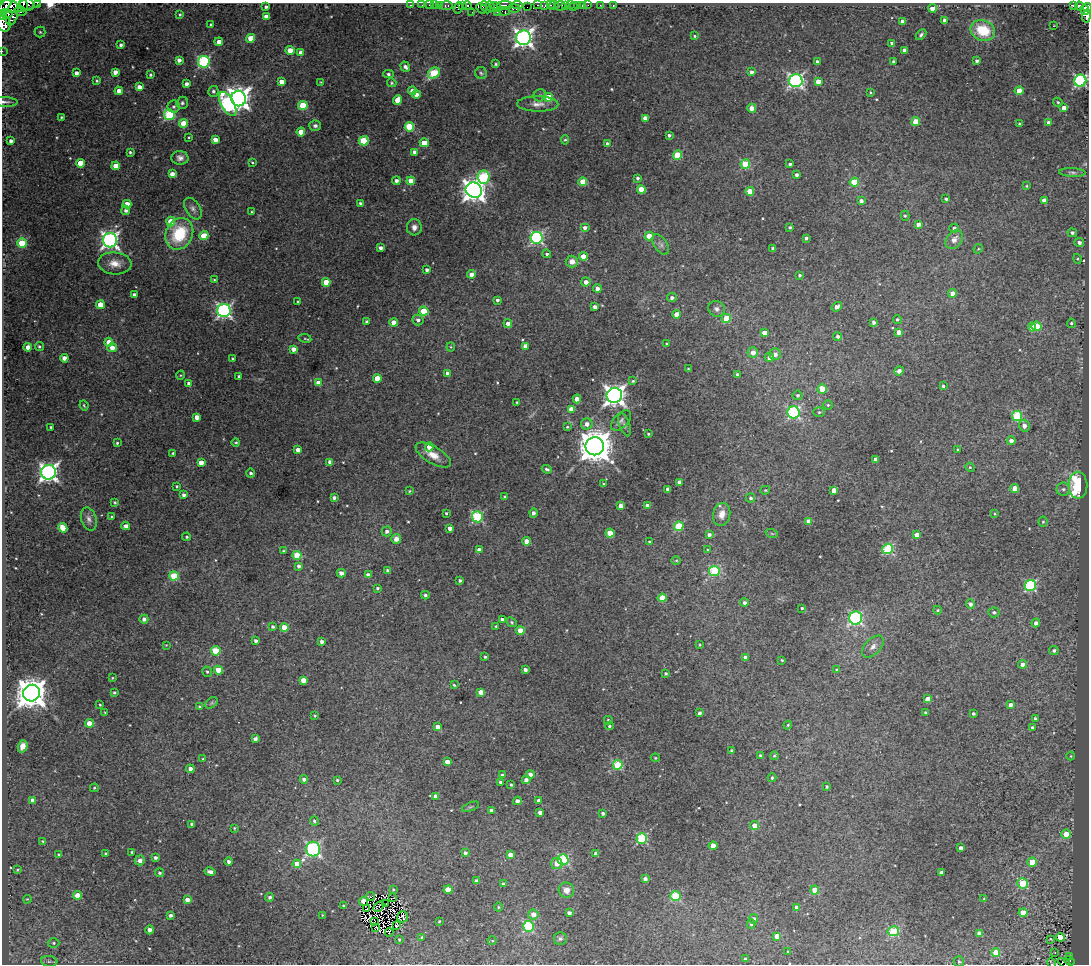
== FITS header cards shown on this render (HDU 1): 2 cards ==
NAXIS1  =                 1087
NAXIS2  =                  962

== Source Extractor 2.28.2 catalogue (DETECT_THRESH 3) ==
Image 1087 x 962 px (HDU 1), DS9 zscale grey, 1 PNG px = 1 image px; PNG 1091 x 966 px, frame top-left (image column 1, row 962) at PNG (2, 3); each listed source drawn as its Kron ellipse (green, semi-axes under 4 px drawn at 4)
Background 0.929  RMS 0.033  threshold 0.0997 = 3 sigma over >= 5 px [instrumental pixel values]
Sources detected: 548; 4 with non-positive FLUX_AUTO (blend fragments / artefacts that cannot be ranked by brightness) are neither listed nor drawn; of the other 544, the 500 brightest by FLUX_AUTO listed and drawn (44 fainter detections omitted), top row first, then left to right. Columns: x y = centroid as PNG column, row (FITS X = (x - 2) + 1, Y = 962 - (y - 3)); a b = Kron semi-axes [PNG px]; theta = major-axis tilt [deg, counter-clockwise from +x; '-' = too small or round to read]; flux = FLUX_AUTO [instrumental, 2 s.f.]
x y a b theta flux
37 3 3 2 - 270
27 4 7 6 - 1100
16 5 25 7 7 4900
23 5 6 3 -86 1200
410 5 3 2 - 40
422 5 2 2 - 2.7
429 5 2 2 - 18
435 5 2 2 - 28
439 5 4 3 - 33
504 5 7 3 2 950
517 5 5 2 - 460
537 5 3 2 - 42
551 5 3 2 - 39
554 5 5 2 - 34
570 5 2 2 - 12
578 5 3 3 - 67
588 5 2 2 - 17
600 5 3 2 - 7.8
613 5 3 2 - 26
1073 5 3 3 - 300
5 6 8 3 45 1500
446 6 6 3 -2 36
462 6 4 3 - 820
467 6 4 3 - 860
490 6 5 3 - 1500
545 6 4 3 - 360
560 6 5 5 - 340
566 6 4 3 - 41
582 6 4 3 - 56
1079 6 4 3 - 660
266 7 3 3 - 4.3
486 7 6 3 -62 520
496 7 6 3 -34 180
527 7 2 2 - 120
573 7 3 2 - 16
1087 7 4 3 - 1000
458 8 6 3 73 1400
482 8 6 4 -42 490
514 8 6 4 -1 590
932 8 4 4 - 20
1085 10 5 4 - 1600
21 11 6 4 -14 1200
504 11 6 3 -7 97
472 12 2 2 - 12
497 12 2 2 - 87
6 13 7 4 -1 2000
12 13 12 6 78 3300
180 14 3 3 - 2.7
266 16 4 4 - 13
1086 16 6 4 85 840
3 17 4 3 - 680
945 20 4 4 - 11
903 21 4 4 - 13
4 23 8 6 -79 2200
211 25 3 3 - 3.8
1053 26 2 2 - 300
983 30 13 10 -23 77
40 32 5 5 - 4.6
921 35 6 4 46 4.5
694 36 4 3 - 2.7
251 38 4 4 - 37
523 38 7 7 - 1100
219 42 4 4 - 16
892 43 3 3 - 6.6
121 45 4 4 - 5.7
290 50 4 4 - 29
904 50 4 4 - 6.9
2 51 2 2 - 15
301 53 4 4 - 15
179 60 4 4 - 11
977 61 4 3 - 6.8
204 62 6 6 - 270
817 62 4 3 - 8.2
893 62 3 3 - 4.8
496 64 3 3 - 3.2
405 67 5 4 - 8.4
115 72 4 4 - 15
752 72 4 4 - 7.5
76 73 4 4 - 10
434 73 6 5 - 100
481 73 6 6 - 4.1
388 74 5 4 - 4.9
150 75 3 3 - 3.4
97 81 3 3 - 3
795 81 7 6 - 540
1080 81 6 6 - 370
281 82 4 4 - 19
321 82 3 3 - 1.9
818 82 4 4 - 24
392 83 5 4 - 3
186 84 4 3 - 9.2
139 87 4 4 - 15
119 91 4 4 - 19
213 91 5 5 - 6.3
412 91 4 4 - 18
1019 91 4 4 - 30
870 92 3 2 - 2
416 95 4 4 - 14
540 95 6 6 - 6.1
549 97 4 4 - 58
239 99 8 7 - 2000
397 100 4 4 - 34
5 102 13 5 -3 7.6
1058 102 5 3 - 3.2
182 103 6 5 - 5
228 104 13 6 -59 380
538 104 21 7 -1 18
303 105 5 4 - 83
174 106 6 6 - 5.1
752 108 4 4 - 21
1064 108 4 4 - 19
169 115 5 5 - 170
61 117 3 2 - 2.2
645 118 4 4 - 21
916 122 4 4 - 50
184 123 4 4 - 56
1019 123 4 3 - 2.4
1049 123 4 4 - 17
315 126 6 5 - 6.1
409 127 5 4 - 120
301 132 4 4 - 38
669 135 3 3 - 5
189 137 4 3 - 2.1
215 140 4 4 - 17
565 140 4 4 - 3.3
11 141 4 3 - 8.2
364 141 5 4 - 120
424 143 4 4 - 48
607 144 4 3 - 6.9
130 152 3 3 - 3.6
415 152 4 4 - 11
678 155 4 4 - 74
180 158 8 7 - 11
80 163 4 4 - 46
252 163 3 2 - 2.6
745 164 5 4 - 87
790 164 3 3 - 5.1
116 166 4 4 - 37
1072 172 13 4 -3 6.1
172 174 4 4 - 17
796 175 3 3 - 6.2
483 177 6 6 - 170
637 178 3 3 - 4.3
396 181 4 4 - 8
411 181 4 4 - 32
583 182 4 4 - 62
854 182 4 4 - 85
1026 186 4 3 - 2.7
641 189 4 4 - 57
474 190 8 7 - 1800
750 191 4 4 - 45
946 199 4 3 - 4.4
1044 200 4 3 - 14
861 201 4 4 - 7.9
360 203 3 3 - 3.9
127 204 4 4 - 27
193 209 12 7 -57 9.8
126 210 4 4 - 6.5
251 212 3 2 - 2.4
905 216 5 4 - 3.3
171 222 5 4 - 53
918 224 4 4 - 10
414 227 8 7 - 12
790 227 3 3 - 4
585 228 5 4 - 9.5
954 228 5 4 - 6.1
1072 233 5 4 - 5.2
179 234 16 13 65 120
204 236 5 4 - 64
649 236 4 4 - 40
537 238 6 6 - 360
806 238 3 3 - 5
110 240 7 7 - 910
954 240 10 7 53 17
1079 242 5 4 - 8.2
22 243 5 4 - 78
661 244 11 6 -56 8.4
381 248 4 3 - 9.4
773 248 3 3 - 5.5
978 249 5 4 - 2.4
547 254 4 4 - 4.7
583 256 4 4 - 32
1078 259 5 3 - 2.5
572 261 6 6 - 18
115 263 17 11 -5 28
427 270 3 3 - 6.5
471 274 4 4 - 15
799 275 3 3 - 3.8
214 280 4 2 - 2.1
326 282 4 4 - 51
586 282 4 4 - 16
597 289 4 4 - 16
953 293 4 4 - 18
134 294 4 3 - 5.8
672 298 5 4 - 8.1
497 300 4 3 - 6.2
298 302 3 2 - 2
100 305 4 4 - 35
595 307 4 4 - 9.3
837 307 5 4 - 11
716 309 8 7 - 9.9
224 311 6 6 - 590
424 311 4 4 - 80
677 314 4 4 - 23
726 318 4 4 - 62
897 319 4 4 - 4
418 320 5 5 - 8.5
366 322 4 3 - 4.7
394 322 4 4 - 29
874 322 4 4 - 7.2
508 323 4 4 - 12
1071 323 4 4 - 3.5
1037 326 5 4 - 62
1032 327 4 4 - 39
899 332 4 4 - 18
764 333 4 4 - 19
838 336 4 4 - 6.4
305 338 6 4 -9 3.3
109 342 4 4 - 31
667 344 4 3 - 3.9
525 346 4 4 - 17
28 347 4 4 - 18
39 347 4 4 - 3.9
451 347 4 4 - 2.6
112 348 5 4 - 19
293 349 4 4 - 17
753 353 5 5 - 19
775 354 6 5 - 12
64 358 4 4 - 15
769 358 4 4 - 9.9
233 359 3 3 - 4.1
688 369 3 3 - 2
899 371 5 4 - 14
447 374 4 4 - 13
181 375 4 3 - 2
737 375 3 3 - 6.4
239 376 3 3 - 5.6
377 378 4 4 - 33
633 381 4 3 - 3
318 383 4 4 - 21
189 384 4 4 - 13
943 386 3 3 - 4.1
822 389 4 4 - 46
614 395 8 7 - 1500
798 395 5 5 - 4.8
577 399 4 4 - 22
517 402 3 2 - 2
84 405 5 3 - 2.6
828 405 5 5 - 3.5
571 409 4 4 - 20
794 412 6 6 - 260
819 412 6 5 - 3.7
1017 416 5 5 - 160
197 417 4 4 - 17
621 420 12 7 45 8.6
587 424 6 5 - 13
625 425 12 5 -70 7.2
1024 426 6 5 - 11
51 427 3 3 - 2.8
567 427 3 3 - 2.6
648 434 3 3 - 3.3
1011 441 4 4 - 11
236 442 4 3 - 2.7
117 443 3 3 - 3.2
595 446 9 9 - 5300
429 447 4 4 - 22
298 450 4 4 - 18
958 450 3 3 - 4.2
173 453 3 3 - 3
433 455 20 8 -30 29
875 460 4 3 - 11
201 462 4 4 - 21
330 462 4 4 - 12
970 467 5 4 - 2.9
547 469 5 3 - 4.6
49 472 7 7 - 1000
251 473 4 4 - 5
679 482 4 3 - 9.6
604 484 3 3 - 5.1
1078 485 13 9 -90 220
177 486 3 3 - 2.6
1015 488 4 4 - 29
667 489 4 3 - 6.3
1063 489 6 6 - 7.2
765 490 5 4 - 2.4
834 490 4 4 - 31
409 491 3 3 - 2.2
184 495 4 4 - 7.3
505 496 3 3 - 3.6
334 498 3 3 - 6.3
751 498 4 4 - 5.2
115 502 4 3 - 2.6
621 506 4 4 - 15
648 506 4 4 - 14
446 513 3 3 - 3.1
533 513 4 4 - 7.5
722 514 11 8 76 21
995 514 4 3 - 2.3
112 517 3 3 - 3.2
477 517 5 5 - 200
89 519 12 7 -72 11
809 521 4 4 - 21
1043 522 5 4 - 3.3
126 526 4 4 - 12
679 526 5 4 - 110
63 528 5 4 - 43
450 528 4 3 - 9.8
387 531 5 5 - 7.7
610 533 4 4 - 45
772 534 6 4 -20 2.9
709 535 4 4 - 6.7
917 535 4 4 - 19
187 537 4 3 - 3.2
396 539 5 5 - 16
527 541 4 4 - 25
650 542 3 3 - 3.6
888 549 5 5 - 190
479 550 4 3 - 10
708 550 4 2 - 2.1
284 551 4 3 - 3.1
297 555 4 4 - 61
676 560 5 3 - 2.2
299 566 4 3 - 6.6
388 570 4 4 - 6.8
714 571 5 5 - 150
341 573 4 4 - 12
368 575 4 4 - 13
174 576 5 4 - 93
460 580 3 3 - 4.7
1030 586 6 5 - 260
377 588 3 3 - 3.5
425 595 4 4 - 5.6
662 598 4 4 - 50
744 603 4 4 - 6.8
970 604 4 4 - 7
802 608 3 3 - 3.3
938 610 4 4 - 2.5
994 612 6 5 - 4.9
856 618 6 6 - 350
144 619 4 4 - 9.9
502 620 4 3 - 9.7
512 622 6 4 -41 3.8
1036 623 4 4 - 9.2
496 626 3 3 - 2.9
273 627 4 4 - 5.3
284 628 4 4 - 53
520 631 4 4 - 45
256 641 4 3 - 6.1
322 642 4 4 - 8.6
166 645 4 4 - 2
700 645 3 2 - 2.1
873 647 13 7 46 13
1054 650 5 4 - 6.1
216 651 4 4 - 68
485 657 3 3 - 3.3
745 657 4 3 - 11
782 660 3 3 - 2.5
1023 664 4 4 - 14
836 669 4 3 - 2.1
218 670 4 4 - 46
525 670 4 3 - 8.6
207 672 5 4 - 3.7
666 673 3 3 - 3.6
112 678 3 2 - 2
303 680 4 4 - 33
454 685 3 3 - 2.5
481 692 4 4 - 21
31 693 8 8 - 4300
114 693 3 3 - 3.6
927 699 4 4 - 21
211 703 7 4 34 3.7
100 705 2 2 - 2.2
1010 705 4 4 - 9.2
199 706 4 4 - 2.6
105 712 3 2 - 2.3
925 712 3 3 - 3.2
699 713 3 3 - 5.5
973 713 3 3 - 4.7
315 716 3 3 - 2.8
1035 718 4 4 - 4.8
608 720 4 3 - 3.5
89 723 4 4 - 38
788 725 4 3 - 2.6
609 726 4 3 - 3.7
438 727 4 4 - 17
1032 727 4 3 - 4.3
255 739 4 4 - 11
23 746 6 5 - 17
732 750 3 3 - 3.6
760 755 3 3 - 2.8
774 756 4 3 - 2.9
1071 756 4 4 - 2.2
655 758 4 3 - 2.8
203 759 4 3 - 2
447 762 4 4 - 21
618 765 5 5 - 120
190 769 4 4 - 13
530 774 4 4 - 12
502 775 4 3 - 6.1
772 778 4 3 - 3.5
304 779 4 3 - 7.5
337 780 3 3 - 3
526 780 4 4 - 9.9
501 782 3 3 - 6.9
511 785 4 3 - 3.3
827 787 3 3 - 3.5
94 788 4 4 - 2.8
436 796 4 4 - 15
33 801 4 4 - 23
517 801 4 4 - 11
539 801 4 4 - 19
471 807 9 3 21 2.9
491 810 3 3 - 5.6
540 812 4 4 - 11
603 813 4 3 - 5.7
314 821 4 4 - 4.5
192 824 4 3 - 5.2
754 826 4 4 - 27
234 828 3 3 - 2.5
1066 834 5 4 - 51
642 838 5 5 - 200
43 841 3 3 - 2.7
713 846 4 4 - 27
961 848 4 3 - 8.7
313 849 7 7 - 490
132 852 3 3 - 2.7
106 853 3 3 - 3.1
465 853 4 4 - 6.3
596 853 4 4 - 12
59 854 3 3 - 2
510 855 4 4 - 21
156 858 3 3 - 6.5
563 859 5 5 - 200
140 860 5 5 - 12
229 861 4 4 - 7.8
1032 862 4 4 - 53
557 863 6 5 - 17
297 864 4 4 - 32
17 870 4 3 - 2
210 872 5 3 - 11
160 873 4 4 - 4.4
941 873 4 3 - 11
645 879 4 4 - 9.8
476 881 3 3 - 6.6
1022 883 5 5 - 130
503 884 4 3 - 7.2
393 890 3 3 - 2.4
448 890 4 4 - 50
566 890 8 7 - 17
815 890 4 4 - 55
78 895 4 4 - 52
370 896 4 2 - 2.5
676 896 5 5 - 130
270 897 4 4 - 5.8
393 898 3 2 - 5.6
27 899 4 3 - 2
984 899 4 3 - 1.9
187 900 4 4 - 15
364 901 4 4 - 28
386 903 2 2 - 2.3
343 906 3 3 - 2.6
379 906 6 2 44 2.2
498 907 5 3 - 2.2
797 908 4 4 - 26
367 909 3 2 - 2.3
569 913 4 3 - 8.8
1023 913 4 4 - 35
533 914 5 5 - 24
171 915 4 3 - 7.4
322 915 4 3 - 2.1
402 917 5 5 - 6.2
753 919 4 4 - 9.4
374 921 4 2 - 1.9
439 921 3 2 - 2.5
751 924 5 4 - 3.8
396 925 3 2 - 2.5
528 926 5 5 - 190
376 927 3 2 - 3.2
150 930 4 4 - 9.8
893 931 6 5 - 130
389 932 5 2 - 2.1
979 933 4 4 - 12
777 936 4 4 - 24
422 937 4 4 - 2.8
1060 937 4 4 - 28
399 939 3 3 - 2.8
560 939 6 6 - 5.7
1051 939 3 2 - 2.1
492 941 4 4 - 2.3
54 943 6 4 -1 4.2
788 951 3 3 - 3
996 953 4 4 - 46
1055 953 3 2 - 4.2
1070 956 3 3 - 30
745 959 3 3 - 3.6
49 961 8 5 -6 5.8
1069 961 5 3 - 290
959 962 5 5 - 3.5
1051 963 5 2 - 2.3
1064 963 6 3 -28 120
At the frame edge (FLAGS 8, measured only in part): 14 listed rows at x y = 37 3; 27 4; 16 5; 23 5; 5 6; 1087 7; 1086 16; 3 17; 4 23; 2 51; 1080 81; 5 102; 1051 963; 1064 963
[44 fainter detections neither listed nor drawn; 4 non-positive-flux detections neither listed nor drawn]